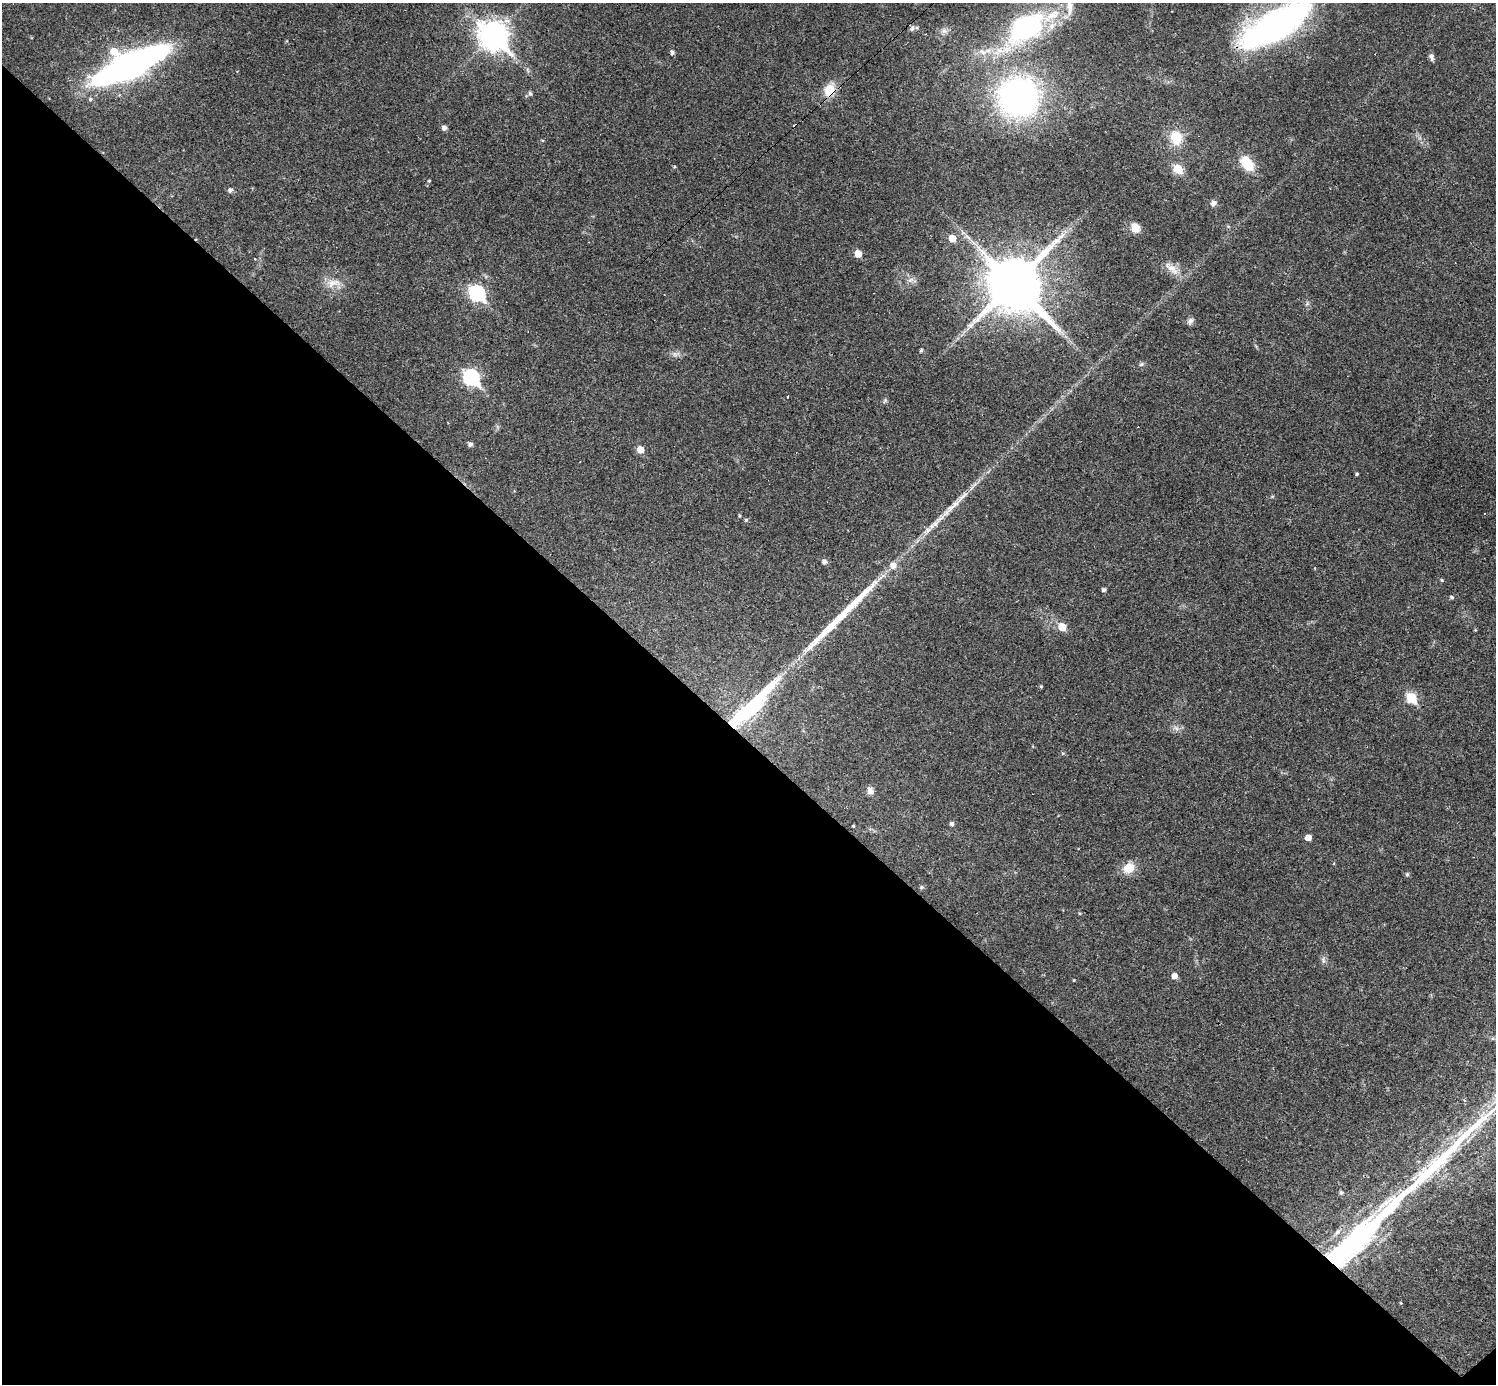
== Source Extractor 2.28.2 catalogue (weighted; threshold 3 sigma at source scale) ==
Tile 14 of 4 x 4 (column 2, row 4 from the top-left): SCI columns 1495-2988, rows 296-1677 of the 5977 x 5977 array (HDU 1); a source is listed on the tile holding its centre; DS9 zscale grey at full resolution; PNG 1498 x 1386 px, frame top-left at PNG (2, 3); no overlay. Shown black and unused: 47% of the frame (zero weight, under 3 of 4 exposures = <1% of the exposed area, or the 3 px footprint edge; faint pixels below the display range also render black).
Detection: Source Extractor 2.28.2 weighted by HDU 2 'WHT'; one run over the whole footprint, this tile lists its part. Background 0.0189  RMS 0.0037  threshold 0.0165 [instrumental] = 3 sigma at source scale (4.5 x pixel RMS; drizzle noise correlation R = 1.50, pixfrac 1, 0.05/0.05 arcsec/px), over >= 5 px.
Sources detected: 80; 1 inside a brighter object's white glare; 4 cosmic-ray / hot-pixel residue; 3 long thin detections or spike segments (spike, bleed or trail) — not listed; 5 inside a brighter listed object's ellipse — not listed separately; the other 67 listed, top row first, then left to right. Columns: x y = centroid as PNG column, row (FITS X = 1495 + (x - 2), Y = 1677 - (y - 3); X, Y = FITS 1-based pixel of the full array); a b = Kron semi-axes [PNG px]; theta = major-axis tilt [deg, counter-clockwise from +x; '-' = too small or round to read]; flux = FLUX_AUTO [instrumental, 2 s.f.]
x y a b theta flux
1274 26 74 27 30 120
912 28 9 6 63 1.1
1026 28 59 35 33 65
944 31 10 8 -29 1.7
494 35 11 9 -44 460
114 51 8 7 - 6.5
672 52 5 4 - 0.98
1432 57 10 5 -84 1.1
130 65 70 18 25 170
528 70 7 4 -71 0.65
829 90 16 12 62 6.7
530 93 6 5 - 0.89
1018 97 30 30 - 130
90 99 6 5 - 0.76
444 128 6 6 - 1.1
1176 138 20 16 -75 8.2
1247 163 14 9 -53 11
1178 169 6 5 - 15
429 181 4 3 - 0.47
230 190 6 5 - 1.2
1213 203 8 7 - 1.4
1135 228 12 9 -59 3.8
952 238 5 5 - 5.4
858 254 5 5 - 5.5
255 259 3 3 - 0.24
1171 268 25 10 -40 4.4
910 280 10 6 27 1.4
333 283 23 11 6 4.6
1014 284 20 18 -47 1900
477 293 8 7 - 71
1307 304 7 4 19 0.62
1190 321 9 7 29 1.3
921 350 5 4 - 0.59
676 354 11 6 15 1.6
1141 364 7 5 22 0.7
471 378 9 7 -45 77
788 397 3 3 - 0.47
885 400 8 4 59 0.65
470 444 4 4 - 1.3
640 450 5 5 - 4.8
1357 474 3 3 - 0.48
739 516 5 4 - 0.39
746 520 5 4 - 0.59
824 562 6 5 - 1.3
893 565 8 8 - 2.7
1442 580 5 4 - 0.46
1104 590 4 4 - 0.97
1452 597 5 4 - 0.52
1062 627 6 5 - 7.4
1041 686 4 3 - 0.41
1411 698 6 5 - 20
749 708 79 12 44 54
1176 728 8 5 -45 1.1
1063 753 6 3 17 0.38
870 791 10 8 -71 1.9
952 824 5 5 - 1
853 826 3 3 - 0.75
1308 837 5 5 - 3.1
1128 868 13 10 30 6.2
1407 874 6 4 88 0.7
921 887 5 5 - 0.73
1080 913 5 4 - 0.42
1323 960 10 6 -80 1.2
1174 976 5 5 - 2.9
1074 980 3 3 - 0.29
1341 1193 5 5 - 0.73
1363 1233 41 12 42 110
Overlapping masked pixels (flux is a lower limit): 4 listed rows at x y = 1274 26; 829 90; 749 708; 1363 1233
Isophote crosses this tile's border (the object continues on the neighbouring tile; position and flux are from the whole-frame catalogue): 1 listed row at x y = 1274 26